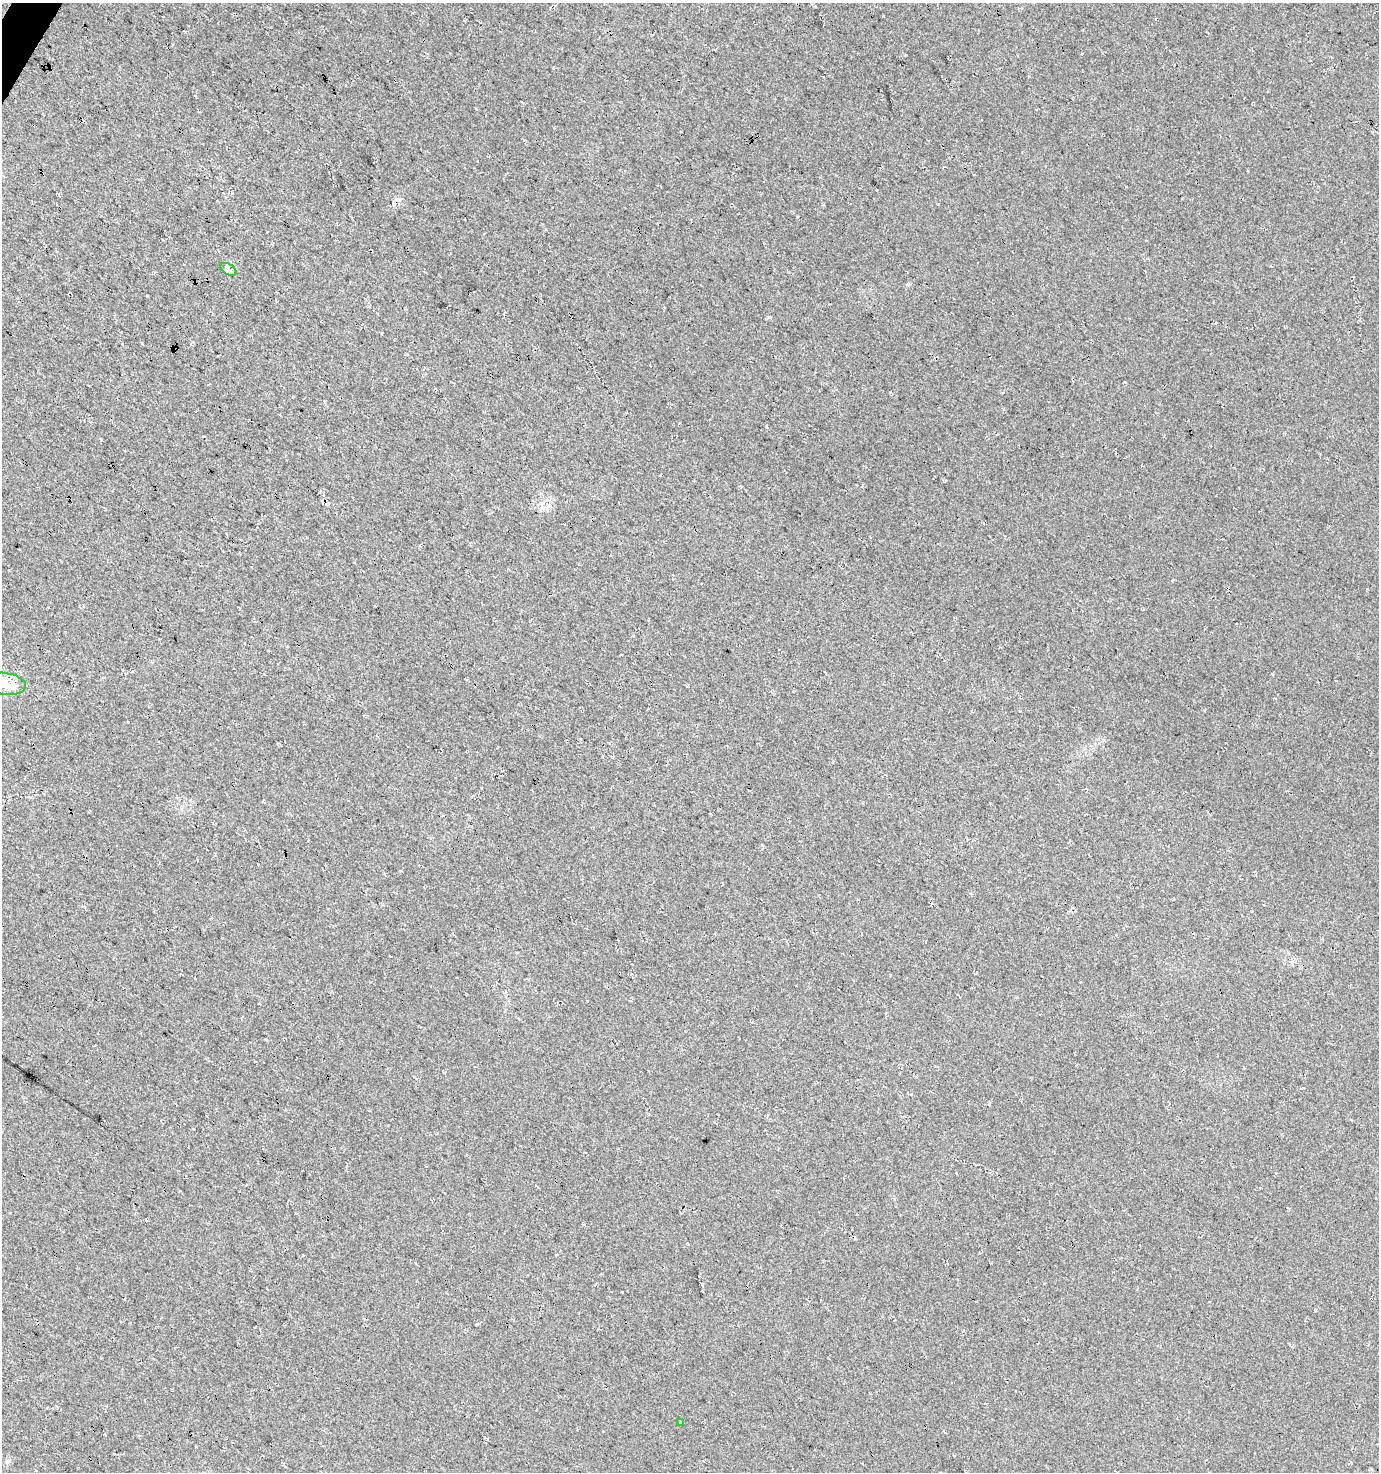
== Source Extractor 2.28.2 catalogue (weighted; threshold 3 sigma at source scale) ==
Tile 11 of 4 x 4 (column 3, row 3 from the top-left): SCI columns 2945-4321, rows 1478-2947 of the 5954 x 5886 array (HDU 1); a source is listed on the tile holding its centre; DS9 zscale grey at full resolution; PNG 1381 x 1474 px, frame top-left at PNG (2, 3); each listed source drawn as its Kron ellipse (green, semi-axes under 4 px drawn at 4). Shown black and unused: <1% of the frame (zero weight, under 3 of 4 exposures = <1% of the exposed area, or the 3 px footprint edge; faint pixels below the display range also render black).
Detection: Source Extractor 2.28.2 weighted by HDU 2 'WHT'; one run over the whole footprint, this tile lists its part. Background 0.0167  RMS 0.0086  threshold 0.0389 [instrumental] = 3 sigma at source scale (4.5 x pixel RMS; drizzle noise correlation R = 1.50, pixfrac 1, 0.0396/0.0396 arcsec/px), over >= 5 px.
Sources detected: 3; all 3 listed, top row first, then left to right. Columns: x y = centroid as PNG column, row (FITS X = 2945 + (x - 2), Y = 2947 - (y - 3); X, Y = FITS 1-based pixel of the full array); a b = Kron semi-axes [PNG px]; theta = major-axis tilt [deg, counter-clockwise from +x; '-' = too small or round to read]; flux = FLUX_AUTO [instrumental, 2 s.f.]
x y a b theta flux
228 269 9 5 -32 2.8
6 684 20 10 -9 11
680 1423 3 2 - 0.77